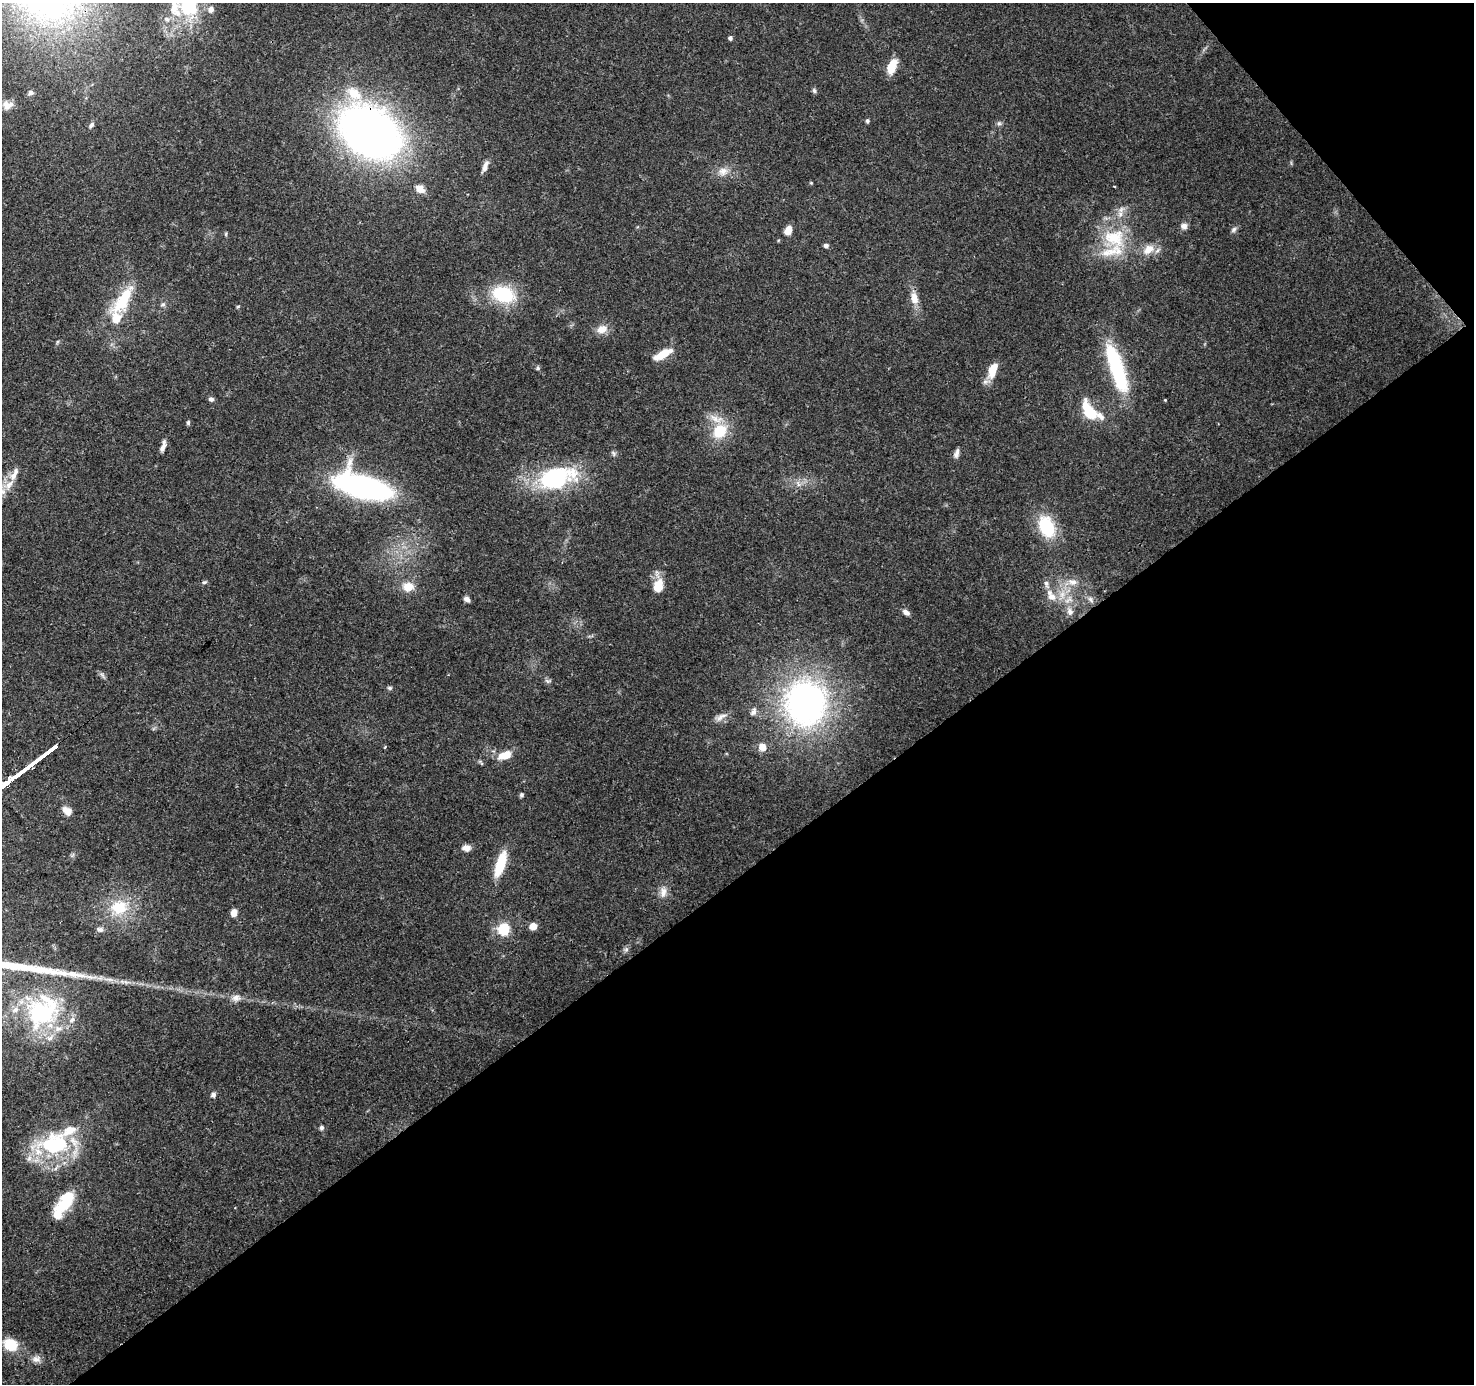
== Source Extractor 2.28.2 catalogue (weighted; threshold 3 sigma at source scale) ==
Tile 12 of 4 x 4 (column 4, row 3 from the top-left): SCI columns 4512-5983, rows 1594-2975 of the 6086 x 6012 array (HDU 1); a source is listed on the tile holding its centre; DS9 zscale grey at full resolution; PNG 1476 x 1386 px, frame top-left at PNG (2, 3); no overlay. Shown black and unused: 39% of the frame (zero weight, under 3 of 4 exposures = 7% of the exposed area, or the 3 px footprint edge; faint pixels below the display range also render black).
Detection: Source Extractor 2.28.2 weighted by HDU 2 'WHT'; one run over the whole footprint, this tile lists its part. Background 0.0909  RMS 0.0035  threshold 0.0157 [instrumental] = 3 sigma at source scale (4.5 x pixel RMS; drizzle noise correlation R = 1.50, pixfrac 1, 0.0396/0.0396 arcsec/px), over >= 5 px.
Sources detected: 105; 3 inside a brighter object's white glare — not listed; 18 inside a brighter listed object's ellipse — not listed separately; the other 84 listed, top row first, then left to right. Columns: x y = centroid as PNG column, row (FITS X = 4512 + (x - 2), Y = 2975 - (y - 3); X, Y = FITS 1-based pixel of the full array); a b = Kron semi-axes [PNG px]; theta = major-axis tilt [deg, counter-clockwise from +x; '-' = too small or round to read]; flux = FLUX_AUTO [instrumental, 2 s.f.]
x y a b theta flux
174 7 33 16 -85 12
211 9 8 7 - 1.9
730 38 5 5 - 0.81
891 69 11 11 - 4.4
814 91 6 6 - 0.82
30 93 8 6 17 0.93
6 106 14 11 -63 3
867 121 5 5 - 0.74
999 123 7 6 - 0.83
91 125 9 5 52 0.99
370 132 56 40 -33 240
485 168 11 7 62 2.2
723 171 15 12 9 3.9
811 183 5 4 - 0.36
1114 187 3 2 - 0.34
420 189 14 10 -33 3.1
1184 226 9 8 - 1.6
1234 229 9 6 40 1
788 230 9 6 63 4.2
226 234 7 3 82 0.41
1114 238 37 33 -24 24
826 245 6 5 - 0.98
503 294 25 18 -16 21
914 298 20 10 -77 4.3
123 300 40 14 56 18
163 304 7 7 - 1
238 306 6 4 2 0.4
602 329 16 11 15 3.6
57 342 6 4 71 0.48
663 354 22 8 29 7.1
1114 359 37 17 -70 24
538 368 6 5 - 0.59
993 370 18 8 68 7.5
211 399 6 5 - 1.1
1090 412 19 9 -57 16
188 423 6 4 89 0.66
720 431 18 14 44 12
163 448 14 6 65 1.9
614 453 8 6 -54 0.79
957 453 12 6 73 1.6
557 478 55 29 15 35
798 484 11 4 -64 1.2
9 485 21 11 43 5.6
362 487 46 19 -16 110
1047 527 28 19 -66 17
204 582 6 5 - 0.66
1072 582 15 9 -4 3.7
1046 584 14 7 -77 1.9
658 586 16 10 74 7.3
408 587 17 14 4 5.3
1062 594 14 10 78 5
1052 597 14 10 -21 3.9
467 599 7 5 -35 1.3
1091 599 11 7 -58 1.6
1070 611 13 9 -70 2.6
906 612 9 6 -32 1.7
548 681 9 5 -3 0.87
390 688 7 5 -15 0.72
805 703 49 45 79 120
753 711 12 7 66 1.6
720 717 20 8 24 2.5
385 747 5 3 - 0.31
762 747 9 8 - 3.6
505 755 16 8 19 6.3
521 795 6 5 - 0.69
67 811 10 8 -37 3.5
466 848 10 8 -4 2.3
500 864 29 10 72 13
663 892 17 10 84 3
119 907 26 22 15 14
234 913 8 7 - 2.4
533 926 6 6 - 4.8
100 929 11 7 -14 1.3
503 929 6 6 - 25
626 949 8 7 - 0.98
109 979 19 4 -7 2.7
236 998 14 10 19 2.5
42 1013 47 45 -10 48
213 1095 7 6 - 1.1
321 1128 6 5 - 0.94
55 1144 49 27 11 36
63 1204 35 13 56 15
10 1345 15 12 -26 9.7
36 1359 13 9 0 2.2
Overlapping masked pixels (flux is a lower limit): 1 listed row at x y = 370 132
Isophote crosses this tile's border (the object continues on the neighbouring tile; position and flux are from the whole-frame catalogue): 1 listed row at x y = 174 7